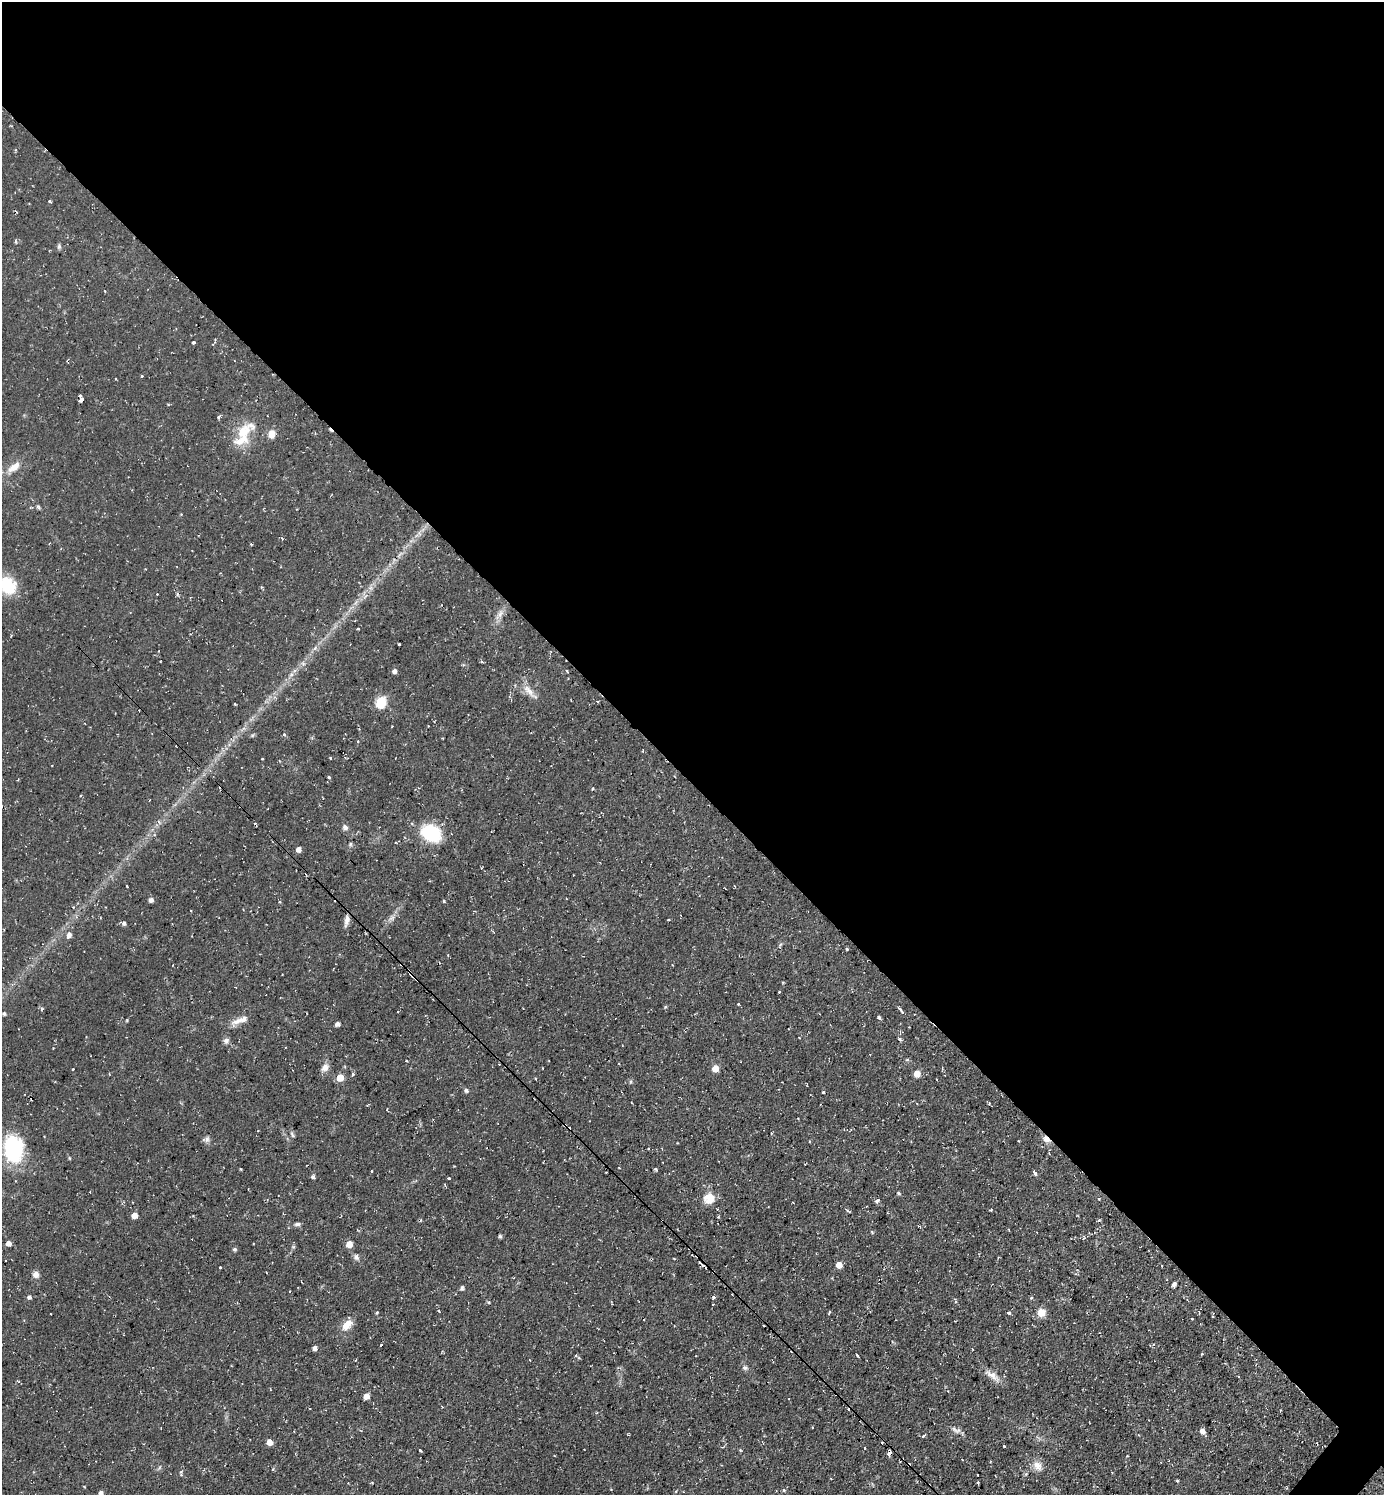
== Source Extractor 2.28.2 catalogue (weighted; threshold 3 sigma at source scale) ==
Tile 3 of 4 x 4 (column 3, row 1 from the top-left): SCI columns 2915-4296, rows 4480-5972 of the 5974 x 5972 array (HDU 1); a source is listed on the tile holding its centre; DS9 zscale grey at full resolution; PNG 1386 x 1497 px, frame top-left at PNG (2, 2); no overlay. Shown black and unused: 53% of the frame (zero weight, under 2 of 3 exposures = <1% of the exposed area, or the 3 px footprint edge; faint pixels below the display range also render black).
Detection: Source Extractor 2.28.2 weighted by HDU 2 'WHT'; one run over the whole footprint, this tile lists its part. Background 0.0531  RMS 0.0061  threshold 0.0274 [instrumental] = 3 sigma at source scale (4.5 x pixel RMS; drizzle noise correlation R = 1.50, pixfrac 1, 0.05/0.05 arcsec/px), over >= 5 px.
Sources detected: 164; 22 cosmic-ray / hot-pixel residue — not listed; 2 inside a brighter listed object's ellipse — not listed separately; the other 140 listed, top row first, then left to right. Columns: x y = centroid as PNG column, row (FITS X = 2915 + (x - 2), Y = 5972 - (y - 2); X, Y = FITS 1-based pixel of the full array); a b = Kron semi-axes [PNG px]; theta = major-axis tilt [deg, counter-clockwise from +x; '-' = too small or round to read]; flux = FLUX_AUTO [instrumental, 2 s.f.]
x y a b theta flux
50 201 3 3 - 1.4
59 246 7 5 90 1.2
194 342 3 3 - 1.7
142 376 3 3 - 1.8
81 400 4 3 - 240
218 417 5 4 - 0.83
243 432 35 15 37 15
272 434 9 7 79 5.4
14 467 19 9 36 6.8
38 507 7 4 -46 0.93
7 585 19 15 -49 23
157 594 3 2 - 0.46
500 614 12 7 52 3.4
358 629 3 2 - 0.81
399 644 3 3 - 1
315 648 8 5 46 1.6
482 661 4 3 - 1
303 664 6 5 - 1.3
395 671 5 5 - 2.1
567 671 3 3 - 0.66
529 691 27 7 -45 5.8
597 701 3 3 - 1.1
381 702 8 6 68 36
284 734 4 4 - 0.98
357 741 3 3 - 1.2
330 758 3 3 - 0.93
262 759 3 3 - 1.1
52 765 2 2 - 0.38
329 778 3 3 - 4.2
593 788 4 2 - 0.47
150 800 3 2 - 0.39
345 827 8 6 -34 1.8
431 833 17 13 -31 39
350 844 6 4 90 0.9
298 849 5 5 - 2.8
127 886 3 2 - 0.74
151 900 6 5 - 1.8
280 902 4 3 - 0.72
392 918 9 6 26 2.2
347 920 13 6 80 3.1
668 920 3 2 - 0.66
124 923 6 5 - 1.3
69 935 7 5 60 2.7
780 945 7 4 47 0.93
847 949 3 3 - 0.97
173 965 3 2 - 0.44
779 992 3 3 - 1.4
739 1004 3 3 - 2.5
42 1009 5 3 - 0.73
901 1010 7 3 -50 2.9
398 1011 3 2 - 1.1
4 1014 4 4 - 1.1
879 1017 4 3 - 1.3
127 1020 4 3 - 0.55
236 1022 18 8 27 4.7
337 1024 5 4 - 2.3
799 1038 3 2 - 0.38
900 1039 4 3 - 1.1
226 1041 8 7 - 1.9
407 1061 3 2 - 0.48
325 1067 11 8 51 3.7
715 1068 5 5 - 8.1
353 1074 4 3 - 1.8
917 1074 5 5 - 6.8
340 1078 5 5 - 10
466 1090 5 5 - 1.5
823 1092 3 3 - 0.92
387 1110 3 2 - 0.49
565 1126 3 2 - 1.4
292 1134 9 4 -63 1.1
206 1139 9 7 25 1.9
1046 1139 11 6 -41 3.3
648 1148 3 3 - 0.69
13 1149 29 20 -87 46
69 1158 5 3 - 0.58
619 1168 3 2 - 0.76
241 1169 3 2 - 0.88
371 1171 3 2 - 0.41
1035 1173 4 3 - 3.1
313 1177 5 4 - 1.3
449 1178 3 3 - 0.96
899 1193 6 4 -22 0.78
709 1198 14 14 - 8
1099 1199 3 3 - 1.1
876 1201 6 5 - 1.3
793 1202 3 2 - 0.66
991 1210 5 3 - 0.5
134 1215 5 5 - 4.6
718 1217 3 3 - 0.74
1099 1220 4 3 - 0.89
297 1224 8 5 7 1.4
500 1236 4 4 - 1
9 1243 5 5 - 3.3
349 1244 5 5 - 6.3
235 1249 5 5 - 1.2
697 1256 3 2 - 0.79
356 1257 9 6 -62 2
674 1259 3 2 - 1
839 1265 5 5 - 6.6
1162 1266 3 2 - 0.9
220 1267 3 3 - 1.4
704 1267 7 2 -49 1.5
36 1274 8 7 - 3.1
1174 1284 6 4 83 1.8
461 1288 8 4 76 1.1
290 1291 3 2 - 0.4
29 1297 5 5 - 1.3
713 1297 3 3 - 1.8
489 1302 5 4 - 0.78
439 1311 4 2 - 0.8
829 1312 4 2 - 0.83
1041 1312 7 7 - 8
377 1313 4 3 - 0.62
1009 1313 4 3 - 2.5
1192 1319 3 2 - 0.49
347 1325 15 9 47 7.1
381 1345 3 2 - 1.7
315 1348 4 4 - 2.6
1202 1354 3 2 - 0.69
857 1355 4 3 - 1.4
576 1356 7 3 -33 1.2
745 1368 7 5 20 1.3
991 1375 21 8 -34 5.4
366 1396 5 5 - 4.5
958 1430 9 6 18 2
1202 1431 6 5 - 3.5
923 1436 4 3 - 1.7
270 1442 5 5 - 5.8
1004 1446 3 3 - 0.94
865 1448 3 3 - 0.85
420 1450 3 3 - 1.2
740 1450 4 3 - 0.6
890 1453 3 3 - 5.1
1037 1466 14 11 -45 5.1
181 1473 9 3 -90 0.88
977 1475 3 2 - 0.77
1178 1481 3 3 - 1.3
977 1482 3 3 - 0.99
784 1490 5 4 - 0.82
101 1493 4 4 - 2.4
Overlapping masked pixels (flux is a lower limit): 6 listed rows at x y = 81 400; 565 1126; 1046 1139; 697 1256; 704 1267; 890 1453
Isophote crosses this tile's border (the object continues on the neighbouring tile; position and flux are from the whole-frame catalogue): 2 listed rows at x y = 7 585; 101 1493